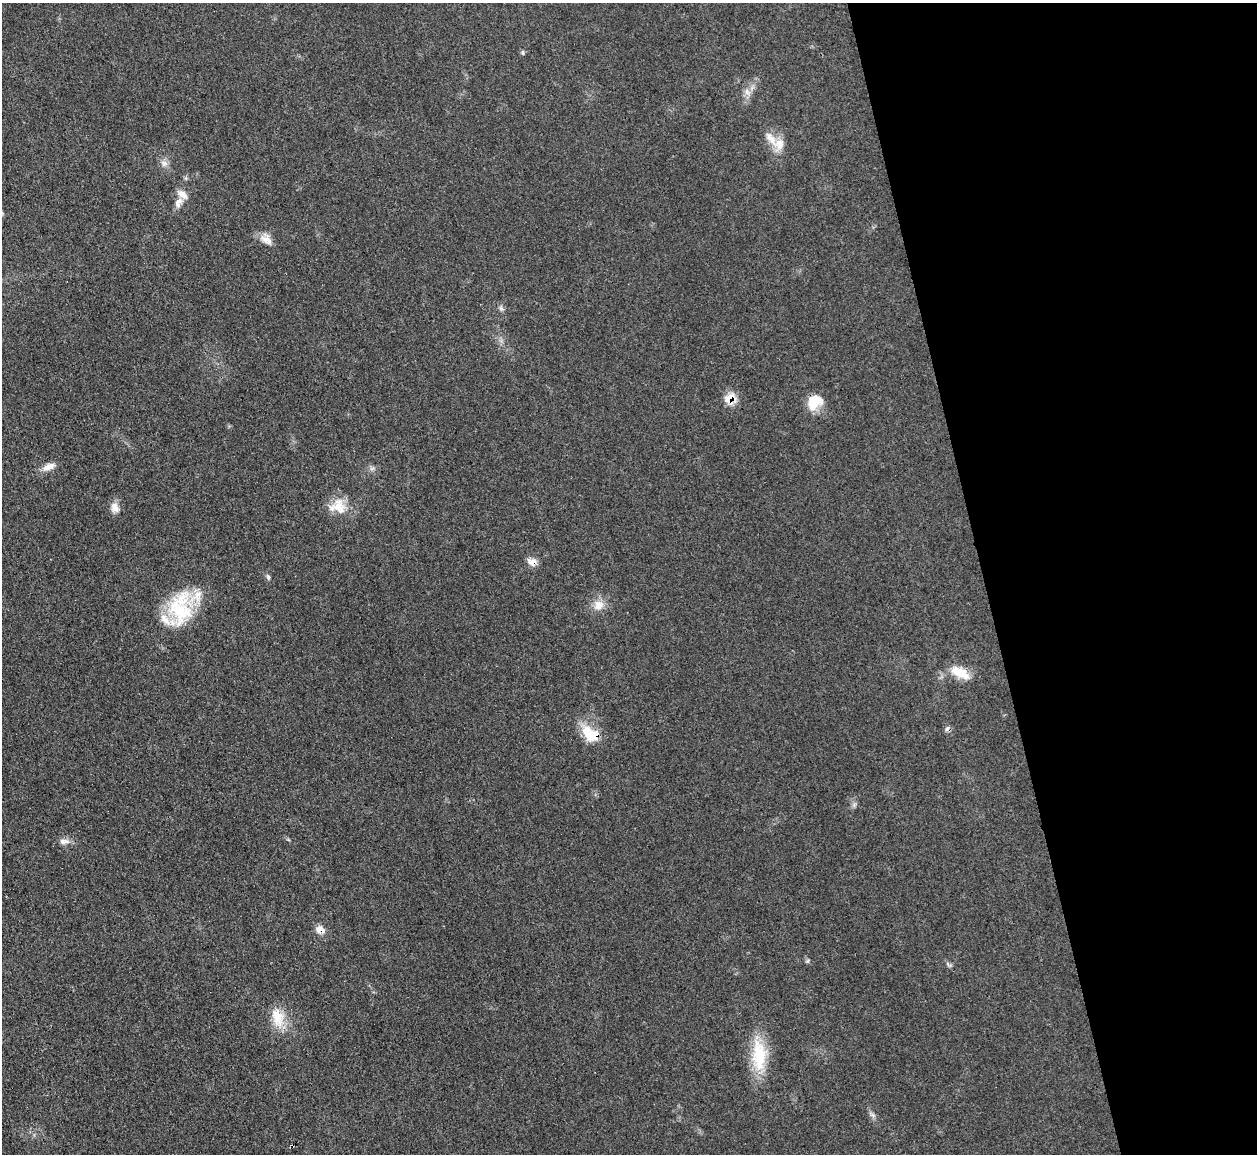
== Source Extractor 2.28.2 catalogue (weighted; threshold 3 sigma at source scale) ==
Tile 12 of 4 x 4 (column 4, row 3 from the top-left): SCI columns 3769-5023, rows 1405-2556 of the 5025 x 4997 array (HDU 1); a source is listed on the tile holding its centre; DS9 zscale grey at full resolution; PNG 1259 x 1156 px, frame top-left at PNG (2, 3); no overlay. Shown black and unused: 22% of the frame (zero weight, under 3 of 4 exposures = <1% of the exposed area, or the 3 px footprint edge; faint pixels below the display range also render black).
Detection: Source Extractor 2.28.2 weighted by HDU 2 'WHT'; one run over the whole footprint, this tile lists its part. Background 0.0431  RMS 0.0056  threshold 0.0251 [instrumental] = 3 sigma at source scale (4.5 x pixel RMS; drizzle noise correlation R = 1.50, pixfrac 1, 0.05/0.05 arcsec/px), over >= 5 px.
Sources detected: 29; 1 cosmic-ray / hot-pixel residue — not listed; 2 inside a brighter listed object's ellipse — not listed separately; the other 26 listed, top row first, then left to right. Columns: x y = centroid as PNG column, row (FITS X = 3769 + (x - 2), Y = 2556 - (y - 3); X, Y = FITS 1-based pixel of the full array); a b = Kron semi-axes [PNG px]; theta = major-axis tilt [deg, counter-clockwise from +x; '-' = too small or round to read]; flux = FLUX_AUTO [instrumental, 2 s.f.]
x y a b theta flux
523 53 7 3 -89 0.75
747 92 11 6 -70 2.8
771 138 25 10 -51 7.5
164 163 10 8 -16 2.8
183 195 15 8 -40 4.2
178 202 14 7 70 4
266 239 18 11 -44 5.3
501 309 7 4 -19 1.1
730 398 11 10 - 9.7
814 402 19 16 48 11
48 467 19 7 24 5
339 507 26 17 -67 11
115 508 14 10 -71 4.4
532 562 13 9 -16 3.8
268 577 7 5 -69 1.1
598 605 15 14 - 6.4
180 609 48 30 79 39
960 672 25 11 -27 12
590 734 24 15 -33 15
64 841 15 7 2 3.2
320 929 13 10 -23 4.1
807 961 6 4 70 0.78
948 965 11 3 -36 1.1
277 1018 28 17 -71 13
759 1055 43 19 -88 25
873 1115 8 5 -45 1.5
Overlapping masked pixels (flux is a lower limit): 5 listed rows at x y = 730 398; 814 402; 532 562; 590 734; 320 929